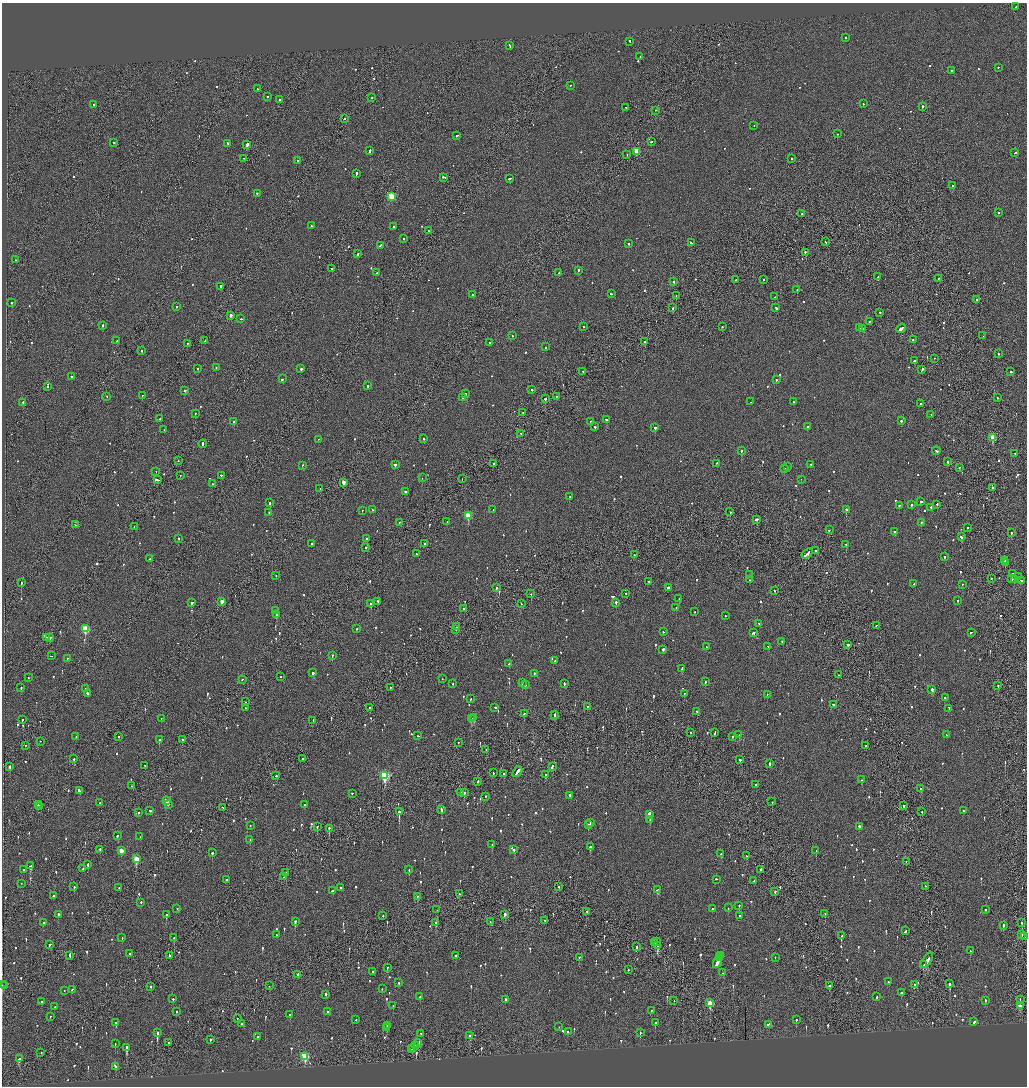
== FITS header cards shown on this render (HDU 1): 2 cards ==
NAXIS1  =                 2050
NAXIS2  =                 2168

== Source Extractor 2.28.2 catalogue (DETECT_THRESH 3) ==
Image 2050 x 2168 px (HDU 1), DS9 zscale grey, zoomed out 1/2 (1 PNG px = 2 x 2 image px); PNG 1029 x 1088 px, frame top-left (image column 2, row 2168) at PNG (2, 3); each listed source drawn as its Kron ellipse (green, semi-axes under 4 px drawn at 4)
Background -0.114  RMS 0.1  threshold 0.315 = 3 sigma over >= 5 px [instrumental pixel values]
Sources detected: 1047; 36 cannot appear on this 1/2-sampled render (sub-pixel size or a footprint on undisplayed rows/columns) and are neither listed nor drawn; of the other 1011, the 500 brightest by FLUX_AUTO listed and drawn (511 fainter detections omitted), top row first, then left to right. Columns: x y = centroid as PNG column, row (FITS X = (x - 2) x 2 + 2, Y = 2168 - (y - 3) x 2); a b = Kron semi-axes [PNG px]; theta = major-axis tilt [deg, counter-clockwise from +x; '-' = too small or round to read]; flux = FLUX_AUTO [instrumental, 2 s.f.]
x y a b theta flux
1015 7 2 1 - 160
845 38 2 2 - 200
630 42 3 2 - 120
509 46 3 2 - 330
640 57 2 2 - 120
998 68 2 2 - 73
951 71 2 2 - 130
570 86 2 2 - 83
257 89 2 2 - 370
267 97 2 2 - 410
372 98 2 2 - 86
280 100 2 2 - 190
863 104 2 2 - 66
93 105 2 2 - 72
922 107 2 2 - 440
626 108 2 2 - 70
655 111 2 1 - 210
345 119 2 1 - 150
754 126 2 2 - 220
837 134 2 2 - 78
457 136 3 2 - 110
651 142 2 2 - 300
114 143 2 2 - 92
228 144 2 2 - 130
247 145 3 2 - 2800
370 151 3 2 - 230
637 152 3 2 - 420
1015 153 2 2 - 110
627 155 2 1 - 67
244 159 2 2 - 66
792 159 2 2 - 97
298 161 3 1 - 170
356 174 4 2 - 210
444 178 3 2 - 170
510 179 3 2 - 210
952 186 2 2 - 170
257 194 2 2 - 110
391 197 3 3 - 910
998 213 2 2 - 370
802 214 2 2 - 100
311 226 2 2 - 87
393 227 2 2 - 120
428 231 2 2 - 99
404 239 2 2 - 130
826 242 2 1 - 110
691 243 2 2 - 200
628 244 2 2 - 150
380 246 3 2 - 120
805 253 2 1 - 370
358 254 3 2 - 260
15 260 2 2 - 68
332 269 2 2 - 140
578 271 2 2 - 250
377 273 2 2 - 89
559 273 2 2 - 130
878 277 2 2 - 110
938 279 2 1 - 110
736 280 2 1 - 150
763 280 2 2 - 74
674 282 2 2 - 230
221 287 2 2 - 490
797 290 2 2 - 140
611 294 2 2 - 120
473 295 2 2 - 300
676 296 2 1 - 130
775 297 2 2 - 78
977 300 2 2 - 150
12 303 2 2 - 220
177 307 2 2 - 71
672 308 4 1 - 320
776 308 4 2 - 180
880 313 2 2 - 100
231 316 2 2 - 120
241 319 2 1 - 170
869 322 2 2 - 75
102 326 2 2 - 250
583 327 2 2 - 99
722 327 2 2 - 98
859 328 3 2 - 200
863 329 3 2 - 280
901 329 5 2 - 2900
513 336 2 1 - 110
983 336 2 2 - 150
913 340 2 2 - 70
117 341 2 2 - 150
205 341 3 2 - 220
645 342 2 1 - 750
489 343 2 2 - 200
187 344 2 2 - 87
546 347 2 2 - 110
142 351 2 2 - 88
999 354 2 2 - 190
934 359 2 1 - 92
914 361 2 2 - 110
216 368 2 2 - 80
198 369 2 2 - 130
301 369 2 2 - 270
922 370 3 2 - 200
583 372 2 2 - 96
1011 372 2 1 - 280
71 377 2 2 - 75
282 379 3 2 - 180
776 380 2 2 - 230
367 386 2 2 - 340
48 387 2 2 - 94
532 390 2 2 - 90
185 391 2 2 - 120
466 394 2 2 - 140
142 396 2 1 - 75
107 397 2 1 - 66
556 397 2 2 - 80
463 398 2 2 - 280
997 398 2 2 - 73
545 399 3 2 - 370
750 402 2 2 - 82
794 402 2 2 - 130
23 403 2 2 - 170
921 404 2 2 - 90
195 413 2 2 - 140
523 413 2 2 - 93
931 415 2 2 - 160
160 419 2 2 - 70
606 420 3 2 - 220
901 421 2 2 - 340
234 422 2 2 - 240
591 422 2 2 - 140
595 427 3 2 - 200
807 427 2 2 - 230
655 428 2 2 - 410
164 430 2 1 - 91
521 434 2 1 - 130
993 438 3 3 - 620
424 439 2 2 - 190
318 440 2 2 - 67
203 444 4 2 - 210
741 451 2 2 - 400
936 451 4 2 - 340
1015 454 2 2 - 83
178 461 2 1 - 76
947 462 2 2 - 240
494 464 2 2 - 76
717 464 2 2 - 160
395 465 2 2 - 530
811 465 2 2 - 110
302 466 2 2 - 78
787 467 2 2 - 140
959 468 2 2 - 190
784 469 2 2 - 160
156 472 2 1 - 85
180 476 2 1 - 67
221 476 2 2 - 180
422 478 2 1 - 68
462 479 2 1 - 87
158 480 3 2 - 750
801 480 2 1 - 70
344 483 3 2 - 210
212 484 2 2 - 120
992 488 2 2 - 100
320 489 2 1 - 92
405 492 2 2 - 270
569 497 2 2 - 530
921 502 2 2 - 210
270 503 2 2 - 170
912 505 2 2 - 240
937 505 2 2 - 91
899 506 2 2 - 99
931 508 2 2 - 87
373 510 2 2 - 76
493 510 2 1 - 91
846 510 2 2 - 1200
362 511 2 2 - 96
730 512 2 2 - 180
269 513 2 2 - 92
468 516 3 3 - 570
757 520 2 2 - 300
447 522 2 1 - 78
399 523 2 2 - 96
921 523 2 2 - 81
75 525 2 2 - 66
134 527 2 1 - 81
968 528 2 2 - 110
829 530 2 2 - 110
894 532 2 2 - 130
1011 533 2 2 - 140
961 537 3 2 - 220
179 539 2 2 - 99
367 539 2 2 - 340
312 544 2 2 - 200
425 544 2 2 - 230
846 545 2 2 - 110
366 548 2 2 - 68
815 551 2 1 - 160
416 554 3 2 - 150
807 554 6 2 38 460
634 555 2 1 - 81
945 557 2 2 - 190
150 559 2 2 - 160
1005 561 2 2 - 320
1006 563 2 1 - 120
1013 574 2 2 - 160
749 575 2 1 - 82
276 576 2 1 - 89
1019 577 2 2 - 130
991 579 2 1 - 84
1012 579 2 2 - 110
749 580 2 1 - 86
1015 580 2 2 - 130
1021 581 2 2 - 130
649 582 2 2 - 100
21 583 2 2 - 400
913 584 2 1 - 79
962 585 2 2 - 69
496 588 2 2 - 330
668 588 2 2 - 620
774 591 2 2 - 180
531 594 2 2 - 270
626 594 2 2 - 69
679 599 2 2 - 92
958 601 2 2 - 79
222 602 3 2 - 190
378 602 2 2 - 120
192 603 2 2 - 280
616 603 2 2 - 770
371 604 2 2 - 270
521 604 2 1 - 370
676 608 2 2 - 140
464 609 2 2 - 160
276 611 2 2 - 99
694 612 2 2 - 80
276 615 2 2 - 280
725 616 2 2 - 67
759 624 3 2 - 170
876 626 2 2 - 98
457 627 2 1 - 99
85 629 3 3 - 1200
357 629 2 2 - 150
456 630 2 1 - 100
663 632 2 2 - 130
754 633 3 2 - 120
971 633 3 2 - 180
46 638 2 2 - 100
50 638 2 2 - 540
782 642 2 2 - 85
848 645 3 2 - 210
706 647 2 2 - 87
768 647 2 2 - 74
663 650 2 2 - 370
51 656 2 1 - 110
332 656 2 2 - 220
67 659 2 2 - 120
555 661 2 1 - 230
509 664 2 2 - 84
682 669 3 2 - 260
313 673 2 2 - 440
534 674 2 2 - 72
838 675 2 1 - 66
281 677 2 2 - 220
28 678 2 2 - 160
442 679 2 2 - 120
242 680 2 2 - 120
705 682 2 2 - 110
522 683 2 2 - 110
453 684 2 2 - 95
564 684 3 2 - 160
525 685 2 2 - 92
998 686 2 2 - 150
21 688 2 2 - 200
390 688 2 1 - 78
85 689 2 2 - 84
932 690 2 2 - 470
87 694 2 2 - 400
684 694 2 2 - 74
767 695 2 2 - 67
945 698 3 2 - 180
470 699 2 2 - 150
245 702 2 1 - 77
834 705 3 2 - 160
587 707 2 2 - 82
245 708 2 1 - 78
369 708 2 1 - 67
495 708 3 2 - 370
949 709 3 2 - 140
697 712 2 2 - 160
524 714 2 2 - 130
554 715 2 2 - 160
554 716 2 1 - 150
474 718 3 2 - 260
161 719 2 2 - 150
471 719 3 2 - 240
22 720 2 2 - 76
313 721 3 1 - 670
690 733 2 2 - 77
715 733 4 2 - 210
739 735 2 2 - 230
946 735 2 2 - 74
418 736 2 2 - 120
76 737 2 2 - 81
119 737 2 2 - 77
733 737 2 2 - 83
159 740 2 2 - 350
182 740 2 2 - 120
40 742 2 2 - 71
458 743 2 2 - 120
26 746 2 1 - 70
866 746 2 2 - 110
486 750 2 2 - 70
74 759 3 2 - 160
302 759 2 2 - 83
740 760 2 2 - 330
769 764 3 2 - 380
145 766 2 2 - 78
10 767 2 2 - 460
552 767 3 2 - 210
517 772 6 2 49 2800
493 773 2 1 - 97
504 774 2 2 - 78
545 775 2 2 - 280
276 776 2 1 - 200
385 776 4 3 - 1700
862 780 2 2 - 81
478 782 3 2 - 140
756 785 2 2 - 90
131 786 2 2 - 110
921 789 3 2 - 80
79 791 4 2 - 280
460 793 2 2 - 110
464 793 2 2 - 410
352 794 2 2 - 82
569 796 2 2 - 420
485 797 2 2 - 73
166 801 3 3 - 310
772 802 2 2 - 140
100 803 2 2 - 81
38 805 2 1 - 91
168 805 2 2 - 86
305 805 2 2 - 87
903 806 3 2 - 200
40 807 3 2 - 230
222 808 2 1 - 86
442 810 3 2 - 440
150 811 3 2 - 87
963 811 2 2 - 190
399 812 3 2 - 1900
922 812 2 2 - 80
138 813 2 2 - 81
649 815 4 2 - 380
650 820 3 2 - 130
590 823 2 2 - 140
588 825 2 2 - 520
250 826 2 2 - 80
317 827 2 2 - 97
859 827 2 2 - 460
329 829 2 1 - 270
117 836 2 2 - 94
140 837 2 2 - 74
250 840 2 2 - 86
492 845 2 2 - 130
590 847 2 2 - 1200
100 850 2 2 - 75
514 850 2 2 - 110
121 851 3 3 - 290
816 851 2 2 - 110
212 853 2 2 - 320
721 854 2 2 - 79
746 856 2 2 - 84
136 859 4 3 - 380
906 862 2 1 - 170
88 865 2 2 - 160
31 866 3 2 - 270
83 869 2 2 - 91
24 870 2 2 - 80
409 870 2 2 - 74
760 870 2 2 - 320
286 873 2 1 - 390
284 877 2 2 - 70
227 880 2 2 - 620
716 880 2 2 - 100
754 881 2 2 - 750
21 884 2 1 - 67
74 887 2 2 - 120
559 887 2 1 - 210
926 887 2 2 - 94
119 888 2 1 - 130
341 888 2 2 - 97
657 890 2 2 - 76
332 891 3 2 - 180
775 892 3 2 - 120
459 894 2 2 - 110
53 896 2 2 - 110
417 897 3 2 - 73
141 903 3 2 - 180
739 906 2 2 - 140
728 908 2 2 - 150
177 909 2 2 - 68
712 909 2 2 - 87
437 910 2 1 - 75
985 910 2 2 - 84
587 912 3 2 - 250
825 914 2 2 - 160
58 915 2 2 - 600
166 915 3 2 - 190
505 915 3 2 - 450
383 916 2 1 - 160
739 916 2 2 - 76
545 921 2 2 - 120
295 922 3 2 - 230
490 922 2 1 - 74
43 923 3 2 - 250
436 923 2 2 - 310
1022 923 3 2 - 230
1003 925 2 2 - 160
906 931 3 2 - 150
277 935 3 2 - 150
1022 935 2 1 - 200
841 936 2 2 - 360
1025 937 2 1 - 110
122 938 2 2 - 110
174 938 2 2 - 130
657 942 2 2 - 260
654 943 2 2 - 190
49 945 3 2 - 280
658 946 3 2 - 510
637 947 3 1 - 260
970 951 2 2 - 120
129 954 2 2 - 84
70 956 4 2 - 280
170 956 2 1 - 180
456 956 3 2 - 120
720 956 4 2 - 1500
579 958 2 1 - 130
719 958 3 2 - 1600
775 958 2 2 - 66
927 961 9 2 56 550
717 962 6 2 67 2400
923 965 2 1 - 110
387 968 2 1 - 500
628 970 2 2 - 100
372 972 2 2 - 68
723 973 2 1 - 85
298 975 2 1 - 1400
888 982 2 2 - 87
399 983 2 2 - 75
950 984 3 2 - 210
2 985 2 1 - 110
914 985 2 2 - 150
4 986 3 2 - 170
269 986 2 1 - 80
830 986 3 2 - 150
151 987 2 2 - 130
382 989 2 2 - 83
72 990 3 2 - 110
64 991 2 2 - 98
901 993 2 2 - 260
326 995 2 2 - 220
420 997 2 2 - 72
877 997 3 2 - 140
173 999 2 2 - 120
505 1000 2 2 - 140
1020 1000 2 1 - 79
674 1001 2 1 - 90
985 1001 2 2 - 71
42 1002 2 2 - 72
710 1003 4 3 - 540
393 1006 2 2 - 68
1020 1006 4 2 - 290
55 1007 2 2 - 110
651 1011 2 2 - 120
176 1012 2 2 - 89
328 1012 2 2 - 140
290 1015 2 2 - 170
50 1017 2 2 - 79
237 1019 2 2 - 85
356 1020 2 2 - 73
796 1020 2 2 - 270
974 1022 3 2 - 140
116 1023 2 2 - 650
655 1023 2 2 - 240
241 1024 2 2 - 120
768 1025 3 2 - 140
387 1026 2 2 - 82
559 1027 2 1 - 78
386 1028 2 2 - 120
568 1032 2 1 - 140
157 1033 3 2 - 1100
640 1033 3 2 - 85
420 1034 2 2 - 140
469 1036 3 2 - 120
258 1037 2 2 - 580
211 1040 2 2 - 200
169 1043 2 1 - 170
115 1044 2 2 - 82
418 1044 4 2 - 340
415 1046 3 2 - 270
127 1048 3 2 - 1400
413 1048 3 1 - 180
411 1050 2 2 - 200
41 1053 2 2 - 100
305 1057 4 3 - 1100
19 1059 3 2 - 430
115 1067 4 2 - 250
At the frame edge (FLAGS 8, measured only in part): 1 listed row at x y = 1025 937
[511 fainter detections neither listed nor drawn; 36 sub-pixel or undisplayed-footprint detections neither listed nor drawn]